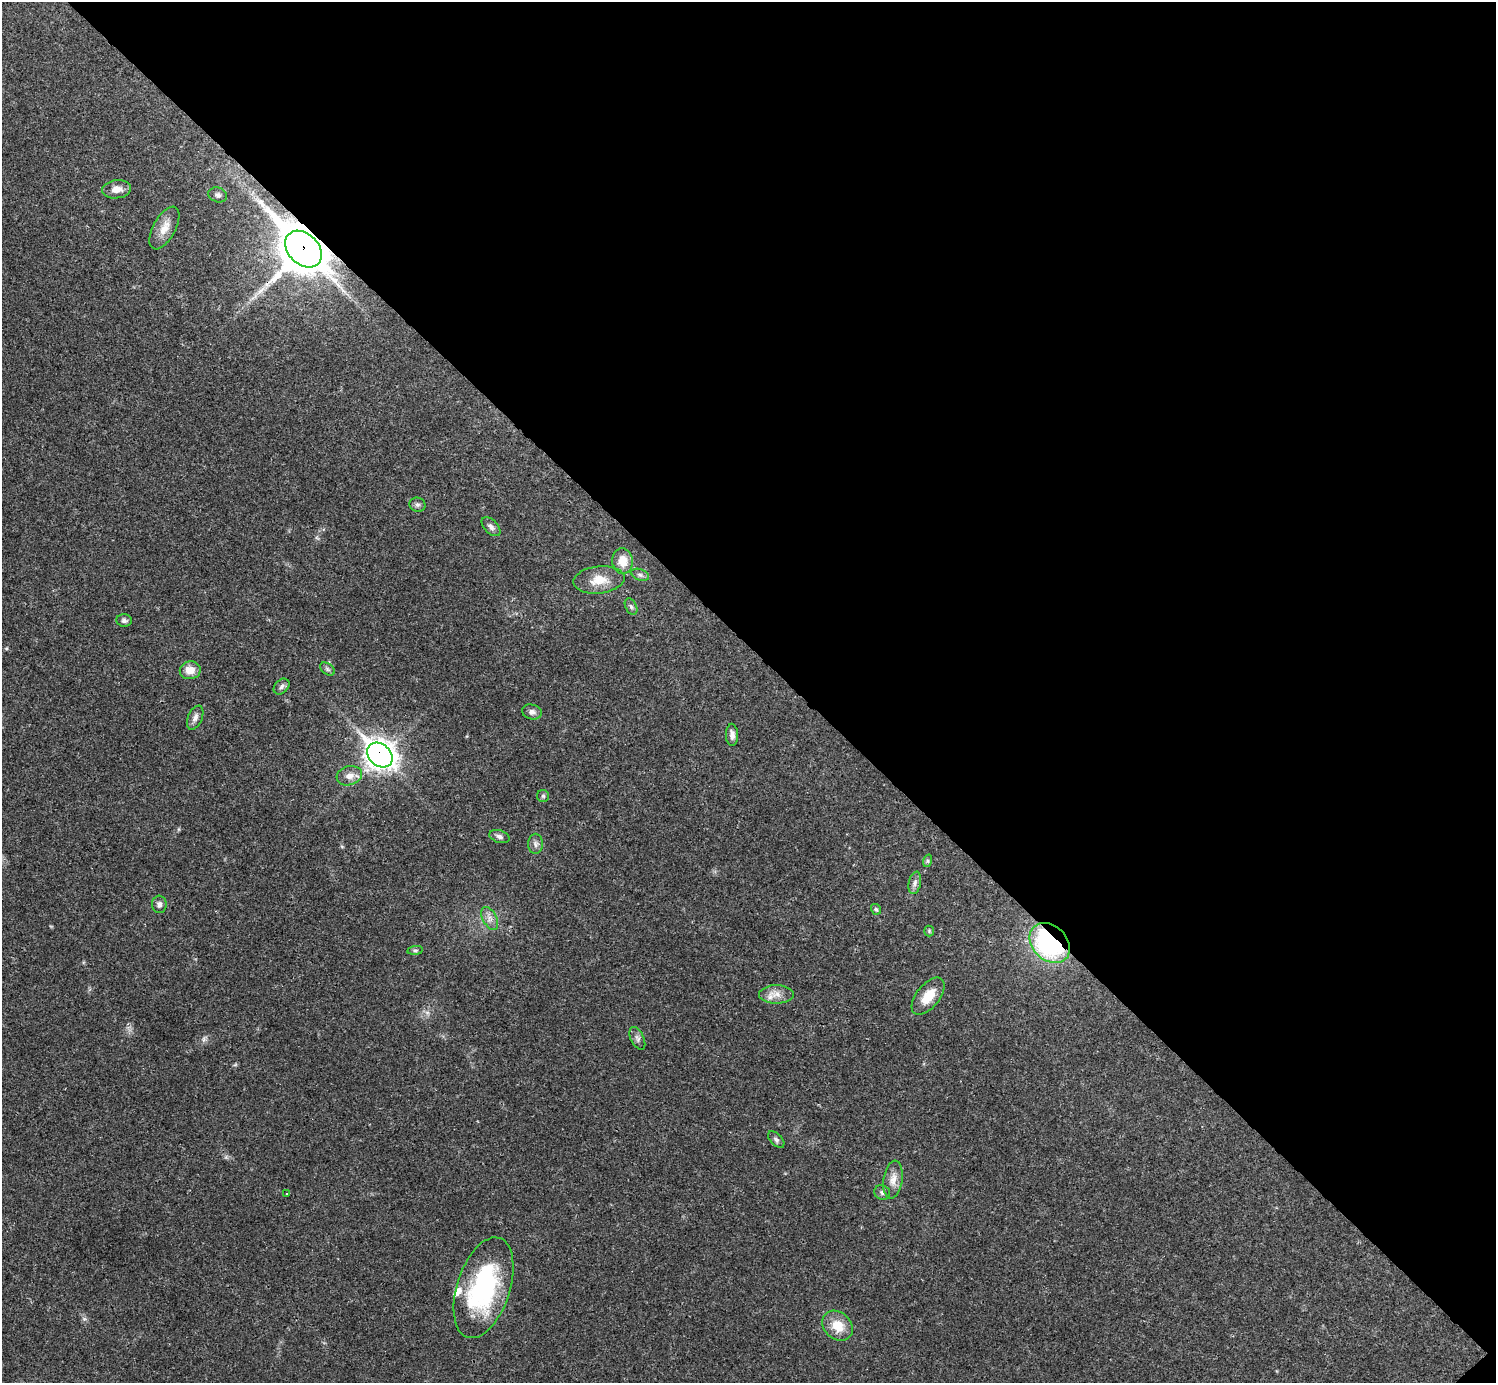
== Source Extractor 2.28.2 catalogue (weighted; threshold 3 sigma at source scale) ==
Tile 8 of 4 x 4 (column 4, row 2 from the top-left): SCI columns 4485-5978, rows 2920-4300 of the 5981 x 5980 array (HDU 1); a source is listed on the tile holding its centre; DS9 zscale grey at full resolution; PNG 1498 x 1385 px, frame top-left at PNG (2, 2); each listed source drawn as its Kron ellipse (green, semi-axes under 4 px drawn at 4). Shown black and unused: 47% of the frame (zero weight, under 3 of 4 exposures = <1% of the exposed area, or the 3 px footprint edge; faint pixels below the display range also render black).
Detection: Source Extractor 2.28.2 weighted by HDU 2 'WHT'; one run over the whole footprint, this tile lists its part. Background 0.0207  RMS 0.0022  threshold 0.01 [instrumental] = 3 sigma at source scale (4.5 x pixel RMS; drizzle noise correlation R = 1.50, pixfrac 1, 0.05/0.05 arcsec/px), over >= 5 px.
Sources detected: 42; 1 long thin detection or spike segment (spike, bleed or trail) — neither listed nor drawn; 2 inside a brighter listed object's ellipse — not listed separately; the other 39 listed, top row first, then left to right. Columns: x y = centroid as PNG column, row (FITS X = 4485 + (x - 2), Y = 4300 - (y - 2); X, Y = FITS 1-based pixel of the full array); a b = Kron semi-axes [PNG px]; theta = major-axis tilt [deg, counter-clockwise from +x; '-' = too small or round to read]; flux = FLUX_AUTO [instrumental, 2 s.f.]
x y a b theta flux
117 189 14 9 6 1.9
218 195 9 7 -20 0.79
164 228 23 11 61 2.9
304 249 21 15 -45 780
417 505 8 7 - 0.58
491 527 11 6 -44 0.88
622 561 13 10 -85 3.1
640 575 9 5 -21 0.59
599 580 26 13 6 4.1
631 607 9 5 -63 0.53
124 620 7 6 - 0.62
327 669 8 5 -37 0.53
190 670 10 9 - 2.5
281 687 9 6 46 0.7
532 712 10 7 -14 0.92
195 718 12 7 66 1.1
732 735 11 6 -89 1.1
380 755 14 11 -42 230
349 776 13 9 15 2
543 796 6 6 - 0.39
499 836 10 6 -18 0.77
535 844 10 7 -90 0.87
927 861 6 4 72 0.37
915 883 11 6 79 0.84
159 904 9 7 -84 0.94
876 909 6 5 - 0.44
490 918 12 7 -61 1.3
929 931 5 5 - 0.3
1050 943 23 17 -44 34
415 950 8 4 8 0.4
776 994 17 9 0 2
928 996 22 11 51 4.3
637 1038 12 6 -64 0.83
776 1139 10 6 -45 0.65
893 1180 19 9 82 2.1
882 1192 8 7 - 0.61
287 1194 3 2 - 0.32
484 1288 52 26 72 32
838 1326 17 13 -42 4.4
Overlapping masked pixels (flux is a lower limit): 3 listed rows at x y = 304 249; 380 755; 1050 943